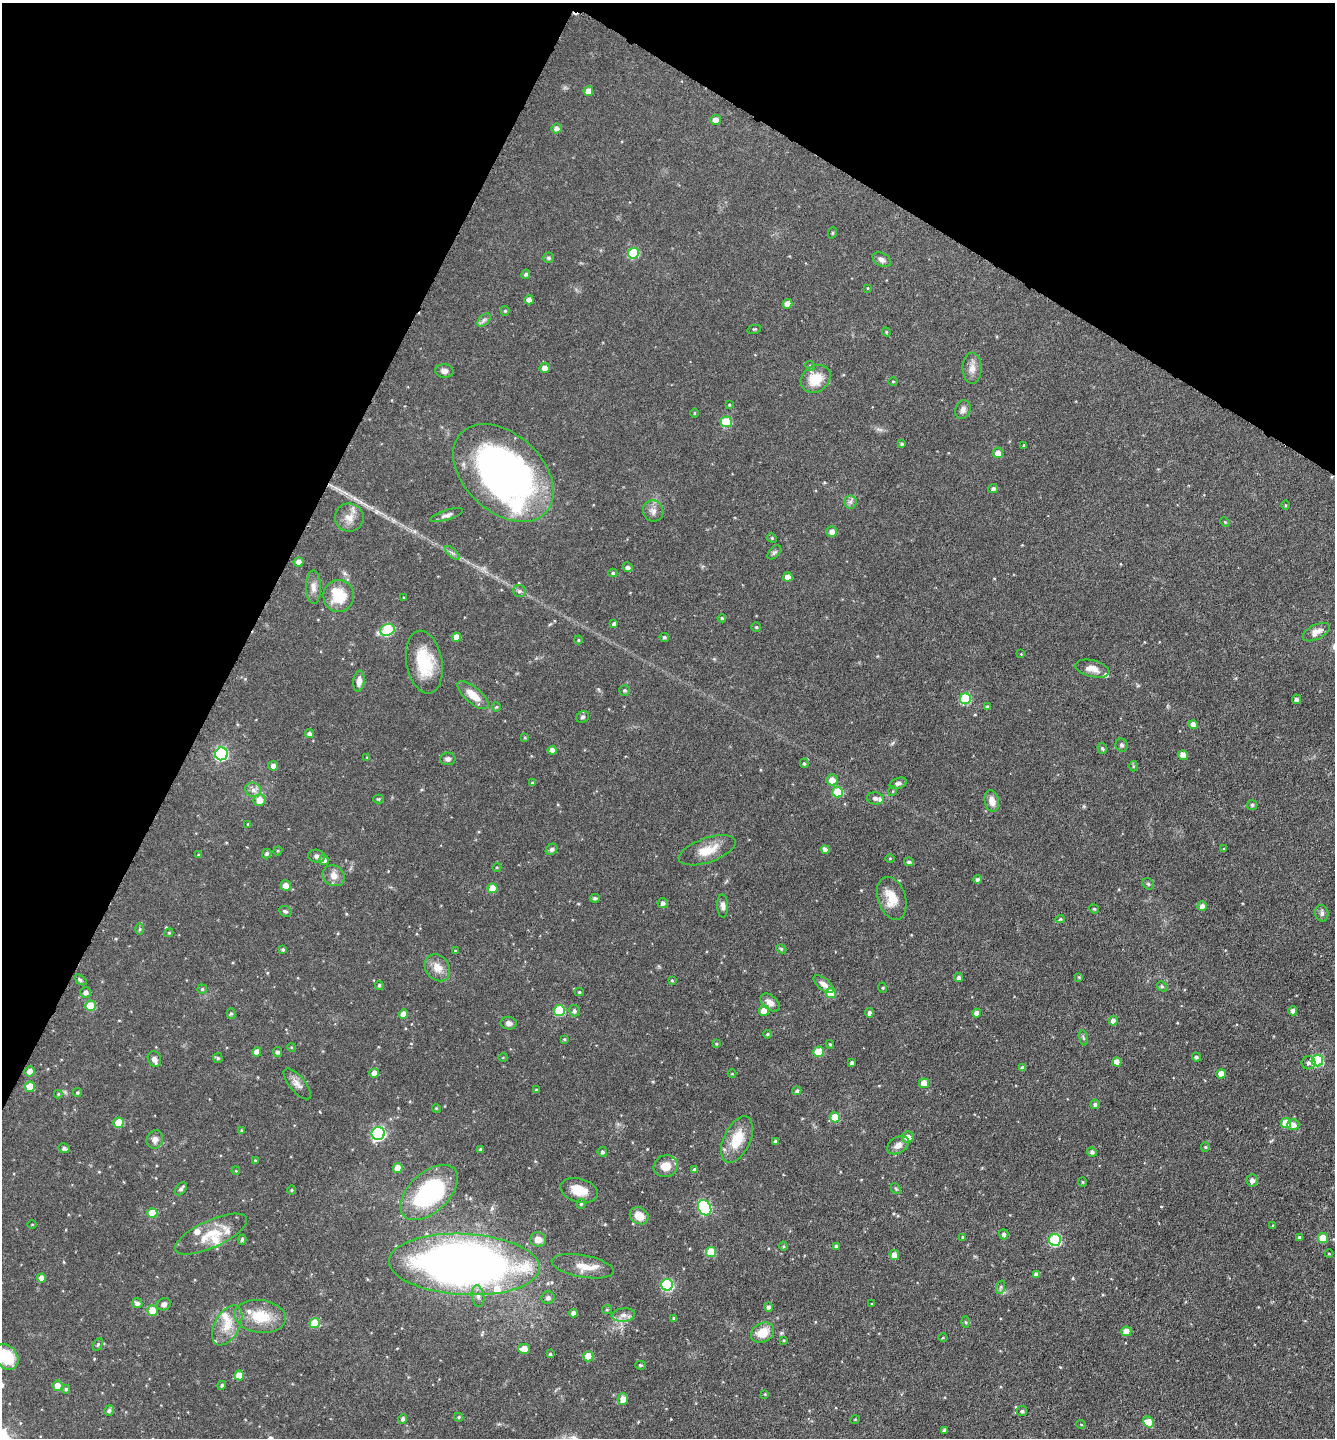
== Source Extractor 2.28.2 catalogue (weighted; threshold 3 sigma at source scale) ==
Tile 2 of 4 x 4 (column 2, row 1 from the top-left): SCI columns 1481-2813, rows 4316-5751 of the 5770 x 5760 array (HDU 1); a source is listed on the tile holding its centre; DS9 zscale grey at full resolution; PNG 1337 x 1440 px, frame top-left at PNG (2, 3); each listed source drawn as its Kron ellipse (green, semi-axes under 4 px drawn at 4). Shown black and unused: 26% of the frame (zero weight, under 3 of 6 exposures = <1% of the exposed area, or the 3 px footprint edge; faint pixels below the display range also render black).
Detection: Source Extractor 2.28.2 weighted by HDU 2 'WHT'; one run over the whole footprint, this tile lists its part. Background 0.072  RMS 0.0039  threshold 0.0159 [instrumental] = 3 sigma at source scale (4.09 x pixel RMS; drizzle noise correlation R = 1.36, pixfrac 0.8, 0.05/0.05 arcsec/px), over >= 5 px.
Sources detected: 285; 1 cosmic-ray / hot-pixel residue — neither listed nor drawn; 13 inside a brighter listed object's ellipse — not listed separately; the other 271 listed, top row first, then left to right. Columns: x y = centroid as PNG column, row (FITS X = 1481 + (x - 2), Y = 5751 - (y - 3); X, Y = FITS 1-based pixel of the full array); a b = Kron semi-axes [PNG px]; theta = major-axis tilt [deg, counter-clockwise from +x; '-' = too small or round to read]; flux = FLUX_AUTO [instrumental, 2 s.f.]
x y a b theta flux
588 91 5 4 - 2.7
715 120 5 5 - 2.2
556 128 5 5 - 1.4
832 233 6 3 71 0.37
633 253 5 5 - 18
548 258 5 5 - 0.7
882 260 10 6 -29 1.3
526 274 5 4 - 0.78
868 288 4 3 - 0.26
529 300 4 4 - 2
788 304 5 4 - 3
505 311 5 4 - 0.46
484 320 8 5 45 0.97
754 329 7 3 11 0.35
886 332 5 4 - 0.39
810 366 5 4 - 0.48
545 368 5 5 - 2.5
972 368 15 9 -88 2.7
444 371 9 6 -9 1.5
816 379 16 13 35 8.2
893 381 4 3 - 0.33
729 405 3 3 - 0.3
963 410 9 7 71 1.5
694 413 5 3 - 0.29
726 422 5 5 - 15
902 444 4 4 - 0.51
1024 445 3 3 - 0.3
998 453 5 5 - 2.8
503 473 58 39 -43 140
993 489 5 4 - 1.1
850 502 7 6 - 1
1286 505 5 3 - 0.31
653 511 11 10 - 2
447 515 17 5 18 1.5
349 517 14 14 - 3.7
1225 522 5 3 - 0.37
832 531 5 5 - 1.9
772 538 5 4 - 0.41
774 552 8 5 45 0.72
452 553 9 3 -45 0.77
298 562 5 4 - 2.1
628 567 5 5 - 1
613 573 4 4 - 0.54
788 577 5 4 - 3.2
313 587 17 7 -89 2.3
519 591 6 6 - 0.84
339 596 16 15 - 10
404 598 3 2 - 0.31
722 618 4 3 - 0.43
614 624 4 3 - 0.79
756 627 4 4 - 0.46
387 630 7 5 22 25
1316 632 15 7 27 3.1
456 637 4 4 - 3.2
664 637 5 4 - 0.65
578 640 4 4 - 0.38
1021 654 3 3 - 0.25
424 662 32 18 -79 15
1092 669 17 8 -14 2.9
359 681 11 5 84 2.3
625 690 5 5 - 0.59
473 695 19 8 -40 5.6
965 699 5 5 - 21
1296 699 5 4 - 1
496 707 4 4 - 0.4
988 707 4 4 - 0.84
583 717 6 5 - 0.72
1193 725 4 4 - 2.7
309 733 4 4 - 0.97
525 738 4 4 - 0.36
1122 745 6 6 - 0.8
1102 748 6 4 -73 0.62
552 750 4 4 - 2.4
221 754 6 6 - 51
1183 755 5 4 - 3.4
367 757 4 3 - 0.29
448 759 7 6 - 1.1
804 763 4 3 - 0.48
273 766 5 5 - 1.8
1133 766 5 3 - 0.45
832 780 5 5 - 4
532 783 4 3 - 0.37
898 783 9 5 19 1
253 790 8 7 - 1.6
893 791 5 3 - 0.36
837 792 5 5 - 12
875 798 8 6 -7 1.1
378 799 5 4 - 0.45
259 800 6 6 - 3.9
992 801 11 7 -78 3.2
1252 805 5 5 - 0.58
248 824 3 3 - 0.32
552 849 6 5 - 0.81
1224 849 4 3 - 0.34
707 850 30 12 19 6.8
825 850 4 4 - 1.9
278 851 4 4 - 0.39
267 853 5 4 - 0.83
198 855 4 3 - 0.37
317 856 8 6 -12 1.1
890 858 5 3 - 0.32
324 860 5 5 - 1.8
909 862 5 4 - 0.76
497 867 4 3 - 0.32
334 876 11 10 - 2.7
977 879 4 4 - 0.72
1148 884 6 5 - 0.58
286 885 5 5 - 2.4
492 888 5 5 - 5.5
595 898 5 4 - 0.84
892 898 22 14 -71 7.2
663 903 5 5 - 1.1
723 906 11 5 -88 1.4
1202 906 5 4 - 1.5
1094 909 5 4 - 0.38
285 911 6 5 - 0.7
1322 913 8 6 -78 1.1
1060 919 5 4 - 0.47
140 929 6 4 89 0.48
169 933 4 4 - 0.39
283 949 4 4 - 0.62
781 949 5 4 - 0.48
455 951 4 3 - 0.3
437 968 14 11 -54 3.9
1079 977 4 3 - 0.3
959 978 4 4 - 0.92
80 980 7 4 -38 0.61
672 980 4 3 - 0.4
824 984 12 5 -39 1.9
379 985 4 4 - 0.62
1162 986 5 4 - 0.44
883 988 5 3 - 0.31
202 989 5 4 - 0.49
85 992 5 5 - 1.4
579 992 4 4 - 0.44
831 993 5 5 - 7.1
770 1003 11 7 -39 2.4
90 1006 5 5 - 10
559 1010 5 5 - 19
574 1011 6 5 - 0.92
764 1011 5 5 - 4.6
1293 1011 4 4 - 1.8
869 1013 4 4 - 1.2
977 1013 4 4 - 1.9
231 1014 5 4 - 0.57
404 1014 5 4 - 3.4
1113 1021 4 4 - 1.6
509 1023 8 6 -9 1.3
767 1034 4 3 - 0.44
1083 1038 8 4 -81 0.57
564 1039 4 3 - 0.39
716 1044 4 3 - 0.33
830 1044 4 3 - 0.4
291 1047 4 3 - 0.33
257 1052 4 4 - 2.7
277 1052 5 4 - 0.88
819 1052 5 5 - 11
503 1057 4 3 - 0.25
1196 1057 4 4 - 0.74
218 1058 5 5 - 0.44
154 1059 8 6 -66 1.3
1317 1061 6 5 - 24
1117 1062 4 4 - 2.8
852 1063 4 3 - 0.87
1308 1063 7 6 - 1.1
1023 1068 4 4 - 1.3
30 1071 5 5 - 2.3
374 1073 5 4 - 2.6
732 1074 4 3 - 0.24
1221 1074 4 4 - 3.2
924 1083 5 5 - 3.8
297 1084 19 8 -50 2.3
30 1087 5 5 - 5.3
536 1090 4 3 - 0.42
797 1091 4 4 - 0.77
77 1093 4 4 - 0.55
58 1094 4 4 - 0.34
1095 1104 5 4 - 0.84
436 1108 4 3 - 0.35
835 1117 5 5 - 8.4
118 1123 5 5 - 5.9
1286 1123 5 5 - 7.5
1293 1125 6 5 - 2.1
241 1130 4 4 - 0.31
378 1133 7 6 - 62
908 1137 6 5 - 2.2
155 1139 9 8 - 2
737 1140 25 13 65 9.6
775 1141 3 3 - 0.52
898 1145 12 8 32 2.3
1205 1147 5 4 - 0.36
64 1148 6 5 - 1.1
480 1150 4 3 - 0.58
602 1152 5 4 - 0.85
1092 1152 5 4 - 0.87
255 1161 3 3 - 0.51
666 1166 12 10 18 4.3
398 1168 5 5 - 4.1
695 1170 4 4 - 0.85
236 1171 4 3 - 0.32
1252 1180 6 5 - 1.7
1082 1182 5 3 - 0.35
181 1189 7 5 56 1
896 1189 6 4 -45 0.43
291 1190 4 4 - 0.4
579 1190 19 11 -15 6.2
429 1192 34 20 43 43
581 1204 5 4 - 0.57
705 1208 8 6 -60 47
152 1213 5 5 - 7.4
639 1216 10 8 -33 4.6
32 1224 4 3 - 0.28
1273 1226 4 3 - 0.34
211 1234 39 13 25 9.3
1004 1234 5 4 - 0.92
962 1237 4 2 - 0.37
1299 1237 4 4 - 0.47
1323 1238 5 5 - 7.2
538 1239 8 7 - 2.7
242 1240 5 4 - 0.61
1055 1240 6 6 - 32
783 1246 4 4 - 0.38
836 1246 4 4 - 0.59
711 1252 5 5 - 8.6
1329 1254 4 3 - 0.27
894 1255 5 5 - 2.7
464 1264 75 30 -3 270
583 1266 31 11 -10 6
1036 1274 4 4 - 1.2
42 1278 4 4 - 2.3
667 1285 6 6 - 31
1001 1287 7 4 71 0.68
478 1296 11 6 -81 1.5
548 1298 6 6 - 1.2
137 1303 5 5 - 1.1
164 1304 7 6 - 1.2
872 1304 3 3 - 0.35
769 1307 5 4 - 0.97
152 1310 5 5 - 5
607 1310 5 4 - 0.44
574 1313 4 4 - 1.7
623 1315 12 6 6 1.9
260 1316 26 16 -7 11
674 1318 4 4 - 0.73
966 1322 6 4 -88 0.47
315 1323 5 5 - 11
227 1325 22 12 61 6.5
1126 1331 5 5 - 3.9
763 1333 12 9 27 6.1
943 1338 4 3 - 0.29
784 1340 4 3 - 0.31
98 1344 7 4 63 0.48
524 1349 5 5 - 4.2
550 1354 4 4 - 0.46
588 1356 5 5 - 6.3
6 1357 14 10 -53 12
641 1365 5 4 - 0.45
239 1375 5 5 - 5.5
222 1385 4 4 - 0.58
58 1386 5 5 - 3.9
66 1389 4 4 - 0.63
765 1394 4 3 - 0.29
623 1399 6 5 - 2.8
109 1410 5 5 - 0.78
1022 1411 5 5 - 0.62
459 1417 5 4 - 0.44
403 1419 5 4 - 0.94
855 1420 5 3 - 0.27
1149 1422 6 5 - 6.2
1081 1424 5 3 - 0.3
945 1430 4 3 - 0.95
Isophote crosses this tile's border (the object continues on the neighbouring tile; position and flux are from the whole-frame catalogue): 1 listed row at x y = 6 1357